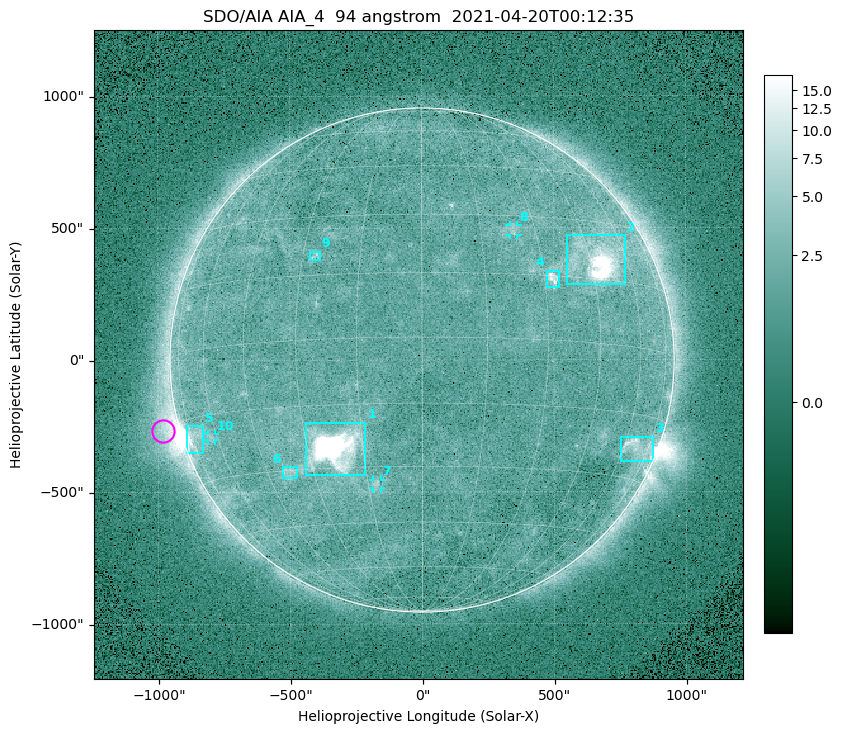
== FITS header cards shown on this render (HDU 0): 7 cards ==
TELESCOP= 'SDO/AIA '
INSTRUME= 'AIA_4   '
WAVELNTH=                   94
WAVEUNIT= 'angstrom'
DATE-OBS= '2021-04-20T00:12:35.12'
CTYPE1  = 'HPLN-TAN'
CTYPE2  = 'HPLT-TAN'

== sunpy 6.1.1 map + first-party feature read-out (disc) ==
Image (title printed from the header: SDO/AIA AIA_4  94 angstrom  2021-04-20T00:12:35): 512 x 512 px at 4.8 arcsec/px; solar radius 955 arcsec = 199 px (full disc in frame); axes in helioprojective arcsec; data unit not stated in the header (colour bar unlabelled)
Orientation: roll -0.138 deg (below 1 deg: not rotated)
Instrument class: DISC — disc imager (sunpy class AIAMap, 94 A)
Bright regions (active regions / flare kernels): reference = the median radial profile (limb darkening/brightening removed); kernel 5 px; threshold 5 sigma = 2.46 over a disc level ~1.73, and >= 1.15x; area >= 9 px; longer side >= 5 px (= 24 arcsec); searched inside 0.97 R_sun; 10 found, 10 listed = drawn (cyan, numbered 1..; 3 of them under ~33 arcsec drawn as corner ticks so the feature stays visible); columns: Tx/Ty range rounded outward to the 10 arcsec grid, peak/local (2 s.f.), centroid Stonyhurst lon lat
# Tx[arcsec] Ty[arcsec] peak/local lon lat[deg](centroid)
1 -440..-210 -440..-230 938 -22 -25
2 550..770 280..470 42 +48 +20
3 750..880 -390..-290 4.3 +67 -22
4 470..520 270..340 6.1 +32 +14
5 -900..-830 -350..-250 6.6 -73 -19
6 -530..-470 -450..-400 2.9 -37 -30
7 -190..-160 -490..-450 3.3 -13 -34
8 330..370 470..510 2.9 +24 +26
9 -430..-380 380..410 3.2 -27 +20
10 -810..-780 -300..-280 2.5 -63 -20
Off-limb structures (1.02-1.3 R_sun): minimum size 50 px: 5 found; the strongest spans PA ~90..115 deg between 1.02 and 1.21 R_sun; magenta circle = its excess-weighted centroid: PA ~105 deg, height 1.06 R_sun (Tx ~-980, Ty ~-270 arcsec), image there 4.6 x the reference